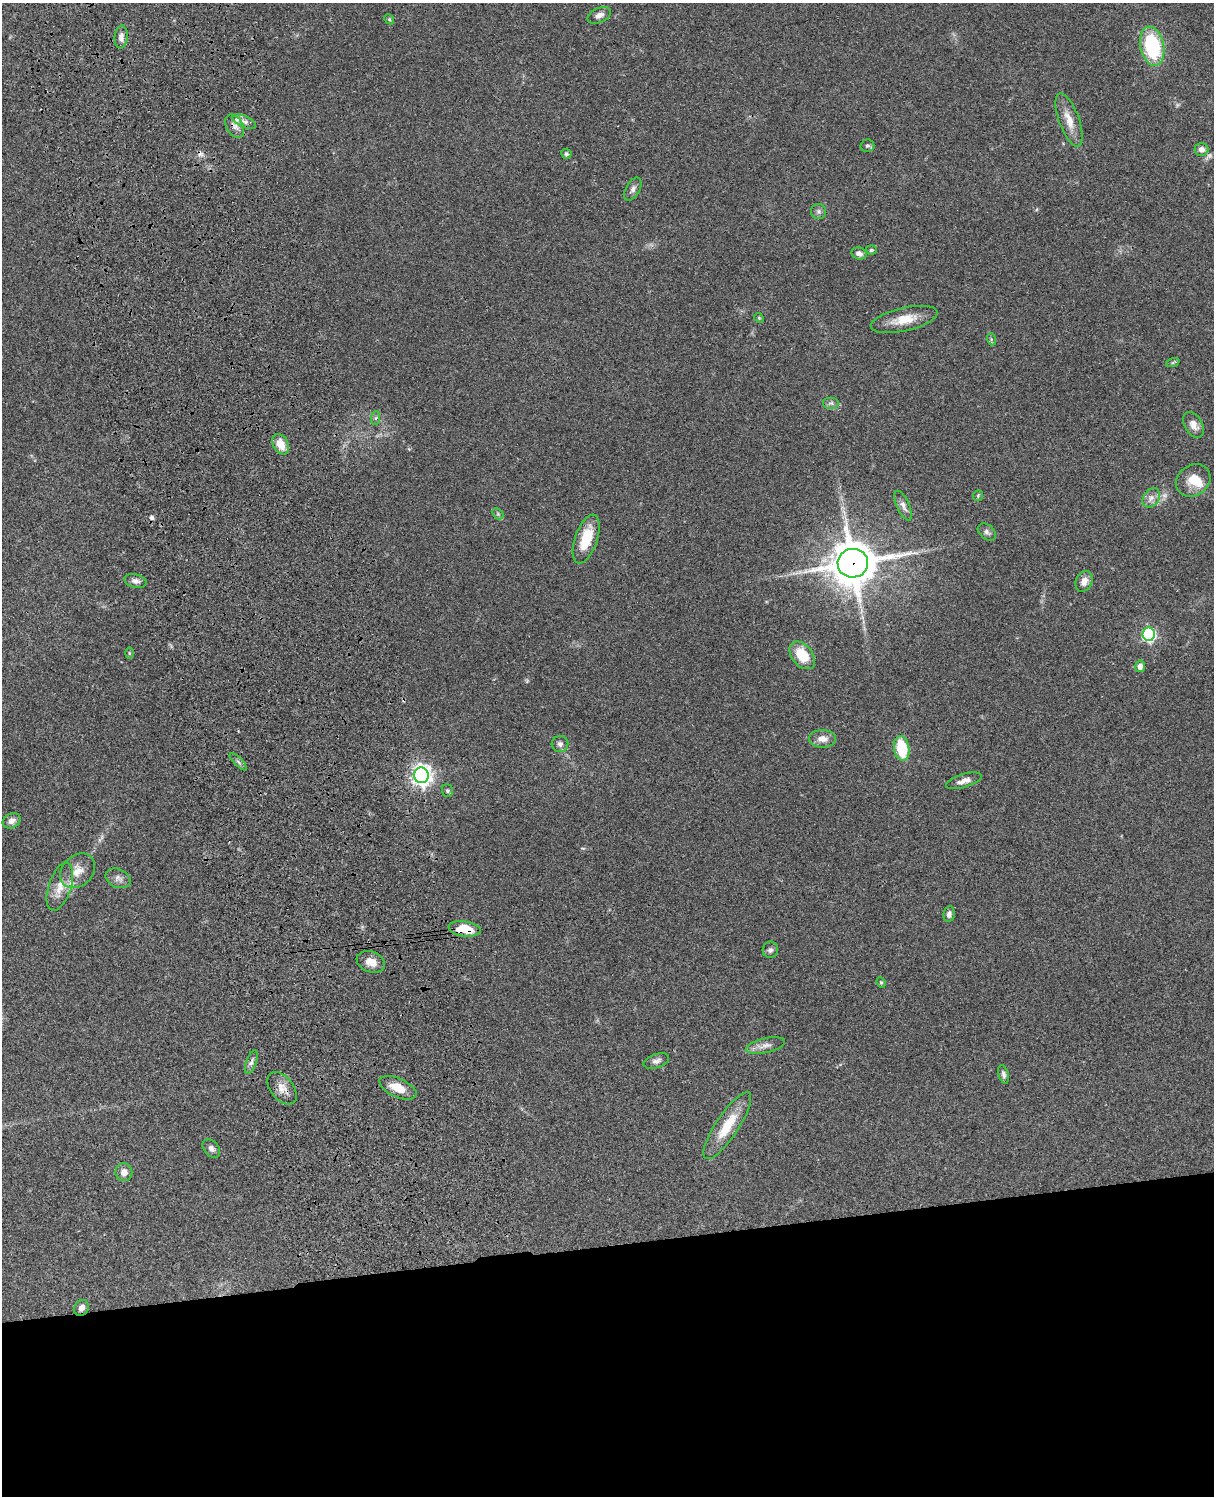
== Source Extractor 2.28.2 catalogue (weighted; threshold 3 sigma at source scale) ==
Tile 11 of 4 x 3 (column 3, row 3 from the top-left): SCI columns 2543-3754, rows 278-1771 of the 5083 x 4925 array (HDU 1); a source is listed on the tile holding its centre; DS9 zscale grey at full resolution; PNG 1216 x 1498 px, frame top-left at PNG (2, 3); each listed source drawn as its Kron ellipse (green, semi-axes under 4 px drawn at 4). Shown black and unused: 17% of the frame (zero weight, under 3 of 4 exposures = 6% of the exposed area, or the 3 px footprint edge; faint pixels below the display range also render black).
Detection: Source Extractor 2.28.2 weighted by HDU 2 'WHT'; one run over the whole footprint, this tile lists its part. Background 0.0782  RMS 0.0059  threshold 0.0266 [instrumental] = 3 sigma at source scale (4.5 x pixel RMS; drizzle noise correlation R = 1.50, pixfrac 1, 0.05/0.05 arcsec/px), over >= 5 px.
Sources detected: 68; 1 too faint to see at this stretch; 2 cosmic-ray / hot-pixel residue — neither listed nor drawn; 3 inside a brighter listed object's ellipse — not listed separately; the other 62 listed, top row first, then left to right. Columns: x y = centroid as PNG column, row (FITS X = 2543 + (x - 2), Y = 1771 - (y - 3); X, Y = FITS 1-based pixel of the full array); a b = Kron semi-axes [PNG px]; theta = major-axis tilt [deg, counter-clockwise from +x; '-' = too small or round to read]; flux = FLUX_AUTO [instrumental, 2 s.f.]
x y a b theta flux
599 15 12 7 25 2.9
389 19 5 4 - 0.67
121 37 11 6 85 3.2
1152 46 20 12 -78 47
1069 120 28 10 -70 9
244 122 12 5 -23 2.9
235 126 12 8 -60 3.3
867 146 7 6 - 1.2
1201 149 7 6 - 3.1
566 154 5 5 - 1.2
633 189 12 7 61 2.3
819 211 7 7 - 1.7
871 250 5 4 - 0.84
859 253 7 6 - 2.9
759 318 5 4 - 0.7
904 319 34 11 13 12
991 339 6 4 -73 0.89
1173 362 7 4 19 0.88
831 403 8 6 0 1.7
376 418 7 4 88 1.1
1194 425 14 8 -59 4.5
281 444 11 7 -61 7.8
1193 480 18 15 34 9.4
978 496 5 5 - 0.78
1151 498 10 7 54 3.3
903 506 16 6 -66 2.8
498 514 6 4 -45 0.9
987 532 10 7 -42 1.9
586 539 25 11 71 17
853 563 15 14 - 2100
135 581 11 6 -13 2.5
1084 581 11 8 67 4.3
1149 634 6 6 - 100
129 653 6 3 -90 0.6
802 655 16 10 -51 17
1140 666 5 5 - 3.5
822 739 14 8 0 4.8
560 744 8 8 - 2.2
902 748 12 7 -80 23
238 762 11 3 -45 1.3
421 775 8 7 - 350
964 781 18 6 17 4.4
447 791 6 5 - 1.1
12 821 9 7 29 2.9
78 871 19 15 43 8.5
118 878 13 9 -24 3.1
60 887 25 11 72 8.3
949 914 8 5 79 2.1
465 929 16 7 -7 14
770 950 8 7 - 1.7
371 962 15 10 -20 5.7
881 982 5 4 - 0.76
765 1045 20 7 12 4.2
656 1061 13 7 18 2.5
251 1062 12 5 69 2.3
1004 1074 9 5 -74 1.6
282 1088 19 11 -51 6.1
398 1088 20 9 -24 9
727 1126 39 11 56 18
211 1148 10 7 -49 2.5
124 1172 9 8 - 4.2
81 1308 8 7 - 2.7
Overlapping masked pixels (flux is a lower limit): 4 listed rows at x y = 853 563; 465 929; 282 1088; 81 1308